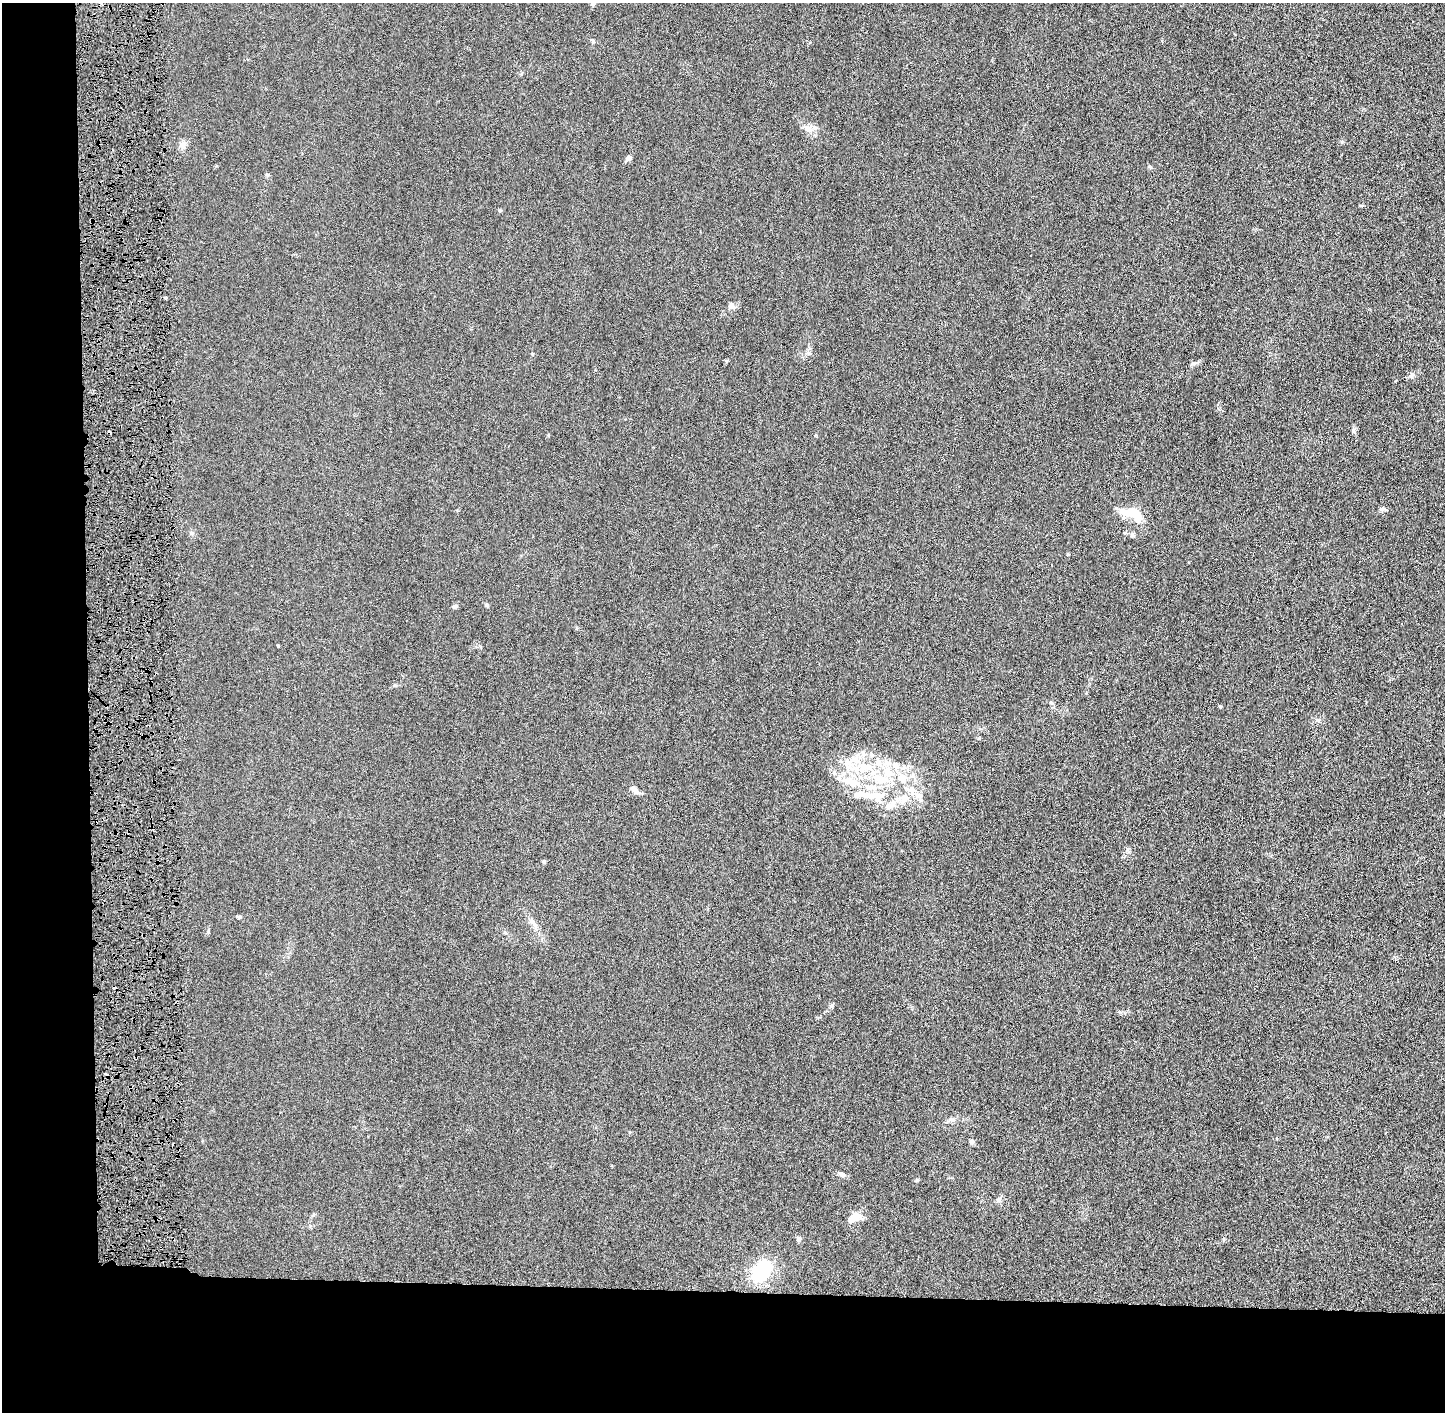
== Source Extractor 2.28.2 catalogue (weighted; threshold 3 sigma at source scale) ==
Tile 7 of 3 x 3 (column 1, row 3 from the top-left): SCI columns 17-1459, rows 6-1415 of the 4362 x 4242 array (HDU 1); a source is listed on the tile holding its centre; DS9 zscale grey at full resolution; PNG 1447 x 1414 px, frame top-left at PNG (2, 3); no overlay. Shown black and unused: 14% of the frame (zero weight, under 4 of 8 exposures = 1% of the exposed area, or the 3 px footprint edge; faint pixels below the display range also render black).
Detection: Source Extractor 2.28.2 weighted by HDU 2 'WHT'; one run over the whole footprint, this tile lists its part. Background 0.0136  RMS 0.0045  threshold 0.0183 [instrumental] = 3 sigma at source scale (4.09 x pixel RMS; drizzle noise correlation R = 1.36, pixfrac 0.8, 0.05/0.05 arcsec/px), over >= 5 px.
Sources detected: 49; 1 cosmic-ray / hot-pixel residue — not listed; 11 inside a brighter listed object's ellipse — not listed separately; the other 37 listed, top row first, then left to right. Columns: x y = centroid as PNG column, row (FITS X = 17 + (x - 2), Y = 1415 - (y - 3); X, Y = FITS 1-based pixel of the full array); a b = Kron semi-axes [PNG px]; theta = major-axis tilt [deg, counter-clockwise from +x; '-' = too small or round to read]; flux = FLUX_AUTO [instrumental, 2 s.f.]
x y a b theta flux
593 41 7 4 -63 0.58
808 129 14 8 -22 3
183 145 11 8 72 2.1
629 158 7 6 - 1.3
500 210 6 4 1 0.51
165 298 3 3 - 0.59
731 305 9 7 -86 1.6
809 353 5 5 - 0.82
1411 376 8 5 -44 0.84
1354 430 10 4 -70 0.86
1383 509 9 5 4 0.97
1130 513 33 12 -27 9.6
1132 535 6 5 - 0.73
1068 554 4 4 - 0.37
486 605 5 4 - 0.58
455 606 6 5 - 0.78
395 685 5 5 - 0.55
1051 703 6 4 -19 0.52
895 765 11 9 -42 3.3
866 767 23 12 0 11
901 778 13 11 -17 5.2
880 779 24 13 -22 10
852 782 29 10 -18 9.5
634 790 13 6 -39 2.4
919 795 12 9 -13 3
879 796 19 15 52 7
904 798 14 13 - 5.7
544 861 4 4 - 0.87
239 917 6 4 42 0.5
533 923 15 6 -42 2.2
951 1119 8 5 -6 1.2
972 1142 6 6 - 0.97
841 1174 10 5 -29 1.4
999 1199 9 5 63 1.1
855 1217 15 10 -16 3.4
798 1239 6 5 - 1.4
761 1271 22 13 60 27
Unlisted compact peaks at least as high as the median listed source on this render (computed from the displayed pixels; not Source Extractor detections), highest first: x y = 917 1180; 1220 706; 831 1006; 1342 142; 1120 1012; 532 354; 278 646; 548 435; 1149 166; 1395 381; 1127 849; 208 932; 816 435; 1223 1239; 192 533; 267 175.